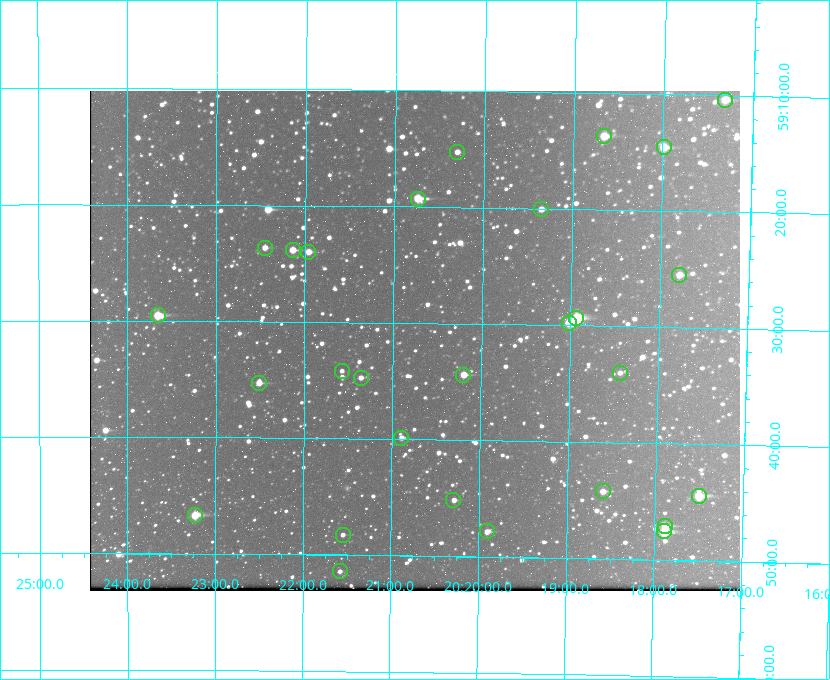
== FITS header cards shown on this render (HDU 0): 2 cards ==
NAXIS1  =                  650 / Width of table row in bytes
NAXIS2  =                  500 / Number of rows in table

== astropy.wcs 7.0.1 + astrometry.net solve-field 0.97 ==
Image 650 x 500 px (HDU 0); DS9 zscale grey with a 90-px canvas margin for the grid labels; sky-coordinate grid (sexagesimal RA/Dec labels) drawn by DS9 from the SOLVED WCS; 28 Tycho-2 reference stars matched to detected sources circled (green)
Header WCS: none
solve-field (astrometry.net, Tycho-2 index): SOLVED blind (the file carries no WCS)
Solved WCS: RA---TAN-SIP/DEC--TAN-SIP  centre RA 20:20:45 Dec +59:32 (305.19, +59.53 deg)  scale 5.16 arcsec/px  FOV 55.9' x 43.0'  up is +179 deg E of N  parity flipped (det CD > 0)
(file carries no celestial WCS; the grid is the blind solution)
Tycho-2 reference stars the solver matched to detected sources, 28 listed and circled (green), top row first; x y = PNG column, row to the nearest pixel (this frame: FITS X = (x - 90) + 1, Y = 500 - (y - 91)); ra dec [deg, ICRS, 3 dp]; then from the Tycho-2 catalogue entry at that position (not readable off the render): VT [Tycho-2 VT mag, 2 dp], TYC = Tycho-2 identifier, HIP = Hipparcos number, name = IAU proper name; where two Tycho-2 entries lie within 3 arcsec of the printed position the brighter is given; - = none
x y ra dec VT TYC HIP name
725 100 304.330 +59.173 10.23 3949-1563-1 - -
604 136 304.666 +59.228 9.63 3949-1325-1 - -
664 147 304.498 +59.243 9.91 3949-663-1 - -
457 152 305.075 +59.254 11.10 3949-857-1 - -
418 199 305.185 +59.322 8.95 3949-1869-1 - -
541 209 304.838 +59.335 10.93 3949-1877-1 - -
265 248 305.613 +59.394 10.81 3949-1261-1 - -
293 250 305.535 +59.397 10.37 3949-1383-1 - -
308 252 305.490 +59.400 10.79 3949-1179-1 - -
679 275 304.447 +59.425 10.97 3949-965-1 - -
158 315 305.915 +59.492 9.25 3949-1149-1 - -
576 318 304.733 +59.490 8.93 3949-1451-1 - -
569 323 304.755 +59.496 9.37 3949-615-1 - -
342 371 305.394 +59.570 11.70 3949-405-1 - -
620 373 304.607 +59.567 11.00 3949-1861-1 - -
463 375 305.049 +59.573 10.18 3949-1099-1 - -
361 378 305.340 +59.579 10.98 3949-39-1 - -
259 383 305.628 +59.588 10.19 3949-1517-1 - -
401 438 305.223 +59.664 11.52 3949-1631-1 - -
603 491 304.649 +59.737 10.61 3949-735-1 - -
699 496 304.376 +59.741 8.68 3949-423-1 - -
453 500 305.073 +59.753 11.06 3949-89-1 - -
195 515 305.808 +59.778 8.73 3949-715-1 100545 -
665 526 304.470 +59.785 9.54 3949-1615-1 - -
487 531 304.976 +59.797 11.33 3949-1031-1 - -
664 531 304.474 +59.793 10.98 3949-1187-1 100048 -
343 535 305.387 +59.804 11.49 3949-285-1 - -
340 571 305.395 +59.857 11.71 3949-313-1 - -